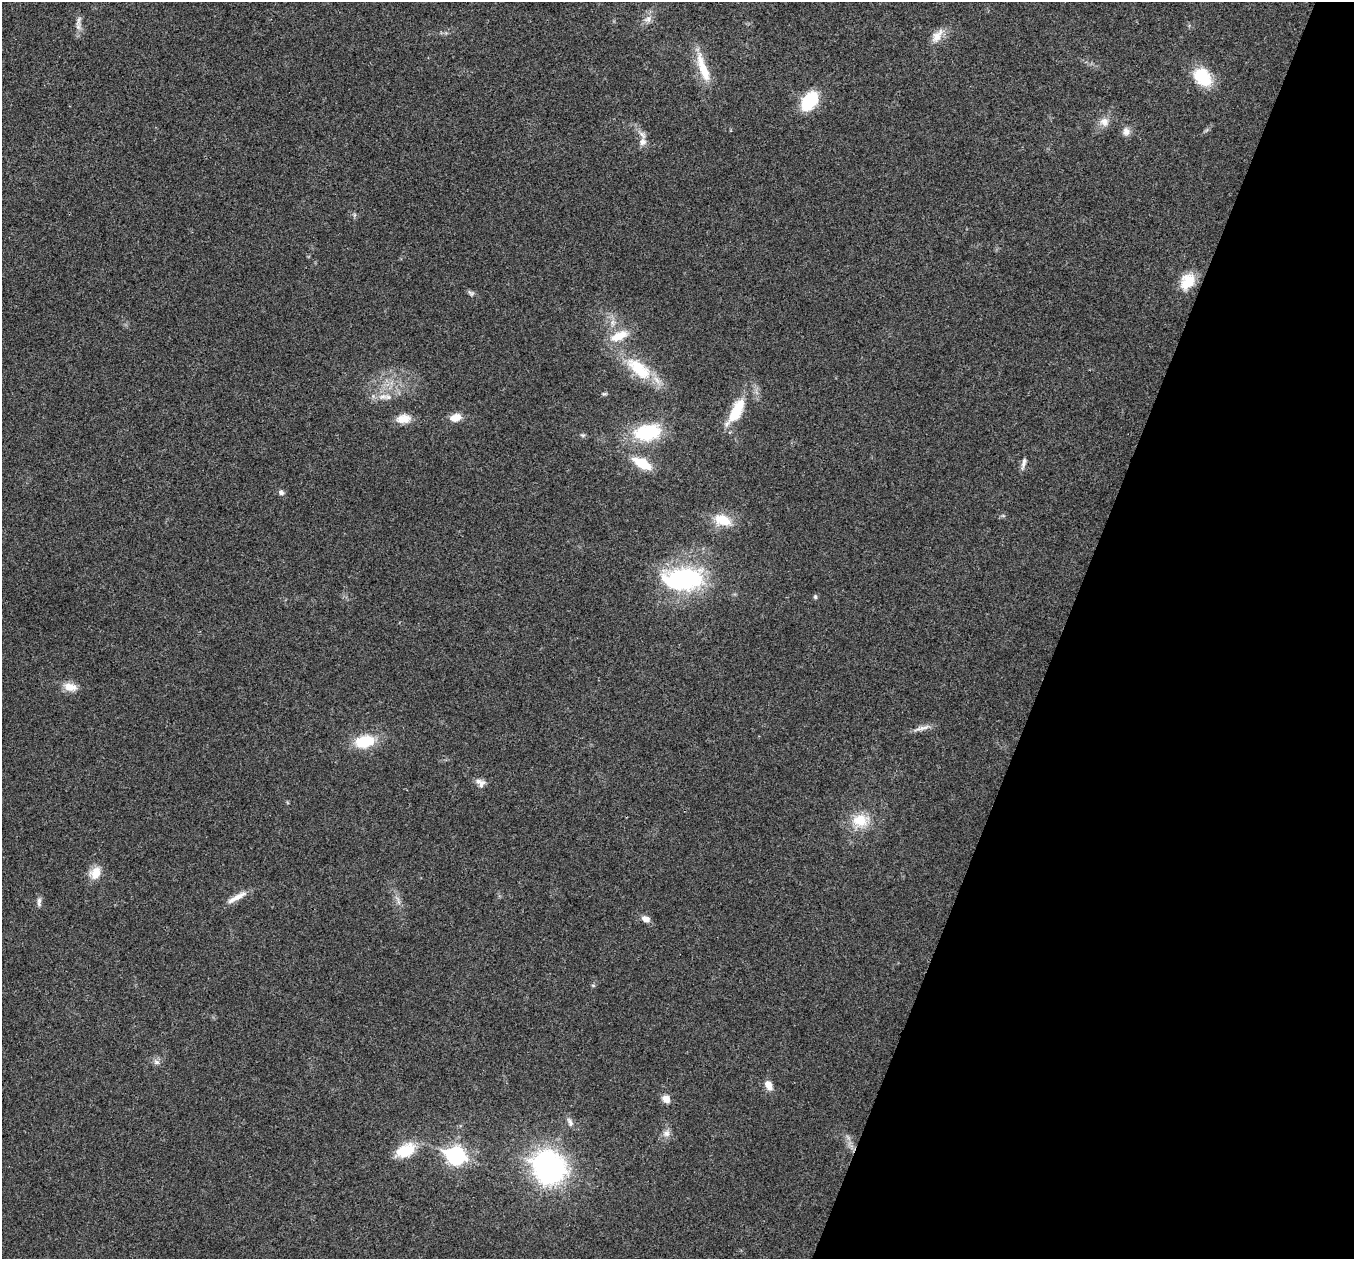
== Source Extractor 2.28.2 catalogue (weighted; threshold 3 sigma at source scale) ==
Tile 8 of 4 x 4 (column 4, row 2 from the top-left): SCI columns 4060-5411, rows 2651-3907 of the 5417 x 5431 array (HDU 1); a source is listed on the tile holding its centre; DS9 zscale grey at full resolution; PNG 1356 x 1261 px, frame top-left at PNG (2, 2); no overlay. Shown black and unused: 21% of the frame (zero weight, under 3 of 4 exposures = <1% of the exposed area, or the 3 px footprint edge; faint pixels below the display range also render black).
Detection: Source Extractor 2.28.2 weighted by HDU 2 'WHT'; one run over the whole footprint, this tile lists its part. Background 0.0212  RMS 0.0041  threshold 0.0183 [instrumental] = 3 sigma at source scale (4.5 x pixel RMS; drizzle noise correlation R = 1.50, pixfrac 1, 0.05/0.05 arcsec/px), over >= 5 px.
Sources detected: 47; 2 inside a brighter listed object's ellipse — not listed separately; the other 45 listed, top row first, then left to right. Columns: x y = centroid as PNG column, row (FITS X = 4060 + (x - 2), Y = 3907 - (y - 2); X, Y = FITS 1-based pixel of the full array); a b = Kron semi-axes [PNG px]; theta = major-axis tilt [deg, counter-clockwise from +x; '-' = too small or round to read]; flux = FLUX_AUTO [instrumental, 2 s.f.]
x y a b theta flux
648 19 11 9 35 2.5
78 21 15 6 73 1.8
937 36 21 11 55 4.5
703 68 41 10 -71 10
1203 77 23 16 -49 15
809 101 19 13 54 19
1104 122 12 12 - 3.3
1126 131 11 10 - 2.3
643 142 10 9 - 2.2
354 215 6 4 71 0.6
1187 281 22 16 59 8.4
471 293 9 6 -35 1
619 336 23 10 23 7.9
639 369 42 18 -40 18
604 394 6 4 -6 0.62
383 397 14 8 7 3.4
736 411 38 13 60 14
456 417 13 9 18 4.3
403 419 17 10 7 5.3
647 432 27 16 10 27
583 435 7 4 0 0.63
642 463 17 8 -28 13
1024 463 17 5 75 1.7
281 492 7 6 - 1.3
723 520 21 13 -21 9.2
685 579 18 10 1 110
815 597 6 4 -70 0.63
70 687 18 10 -10 4.4
922 728 26 5 14 2.5
365 741 17 10 12 17
478 781 20 6 -7 1.9
861 820 22 17 1 10
95 873 17 12 66 5.3
237 897 31 7 29 4.3
39 902 12 5 90 1.4
646 919 11 7 -25 2.6
593 985 6 4 -1 0.52
157 1062 9 6 -2 1.5
768 1085 12 8 -58 3.5
666 1099 10 7 -46 3.2
570 1122 13 6 -64 1.6
666 1133 10 9 - 2.2
405 1151 24 15 25 11
455 1156 9 7 -22 130
549 1168 15 14 - 200